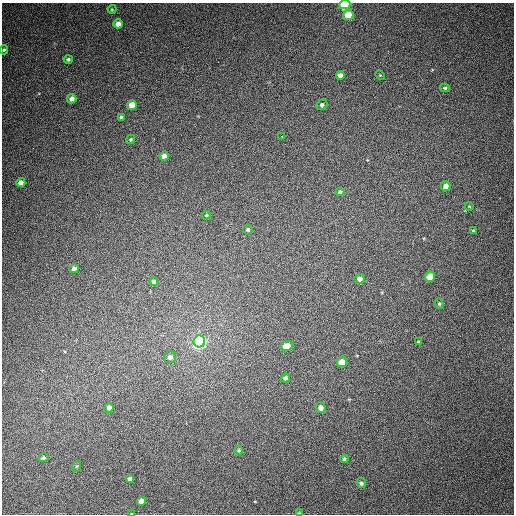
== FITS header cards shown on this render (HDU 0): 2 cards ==
NAXIS1  =                  512
NAXIS2  =                  512

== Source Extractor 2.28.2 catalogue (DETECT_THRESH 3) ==
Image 512 x 512 px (HDU 0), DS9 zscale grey, 1 PNG px = 1 image px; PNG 516 x 516 px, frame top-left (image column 1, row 512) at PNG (2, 3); each listed source drawn as its Kron ellipse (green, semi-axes under 4 px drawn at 4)
Background 427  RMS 11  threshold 33.8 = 3 sigma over >= 5 px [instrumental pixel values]
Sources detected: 45; all 45 listed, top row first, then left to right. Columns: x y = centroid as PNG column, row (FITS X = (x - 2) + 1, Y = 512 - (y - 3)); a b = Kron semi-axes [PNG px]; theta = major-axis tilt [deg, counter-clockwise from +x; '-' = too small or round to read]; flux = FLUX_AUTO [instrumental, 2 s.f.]
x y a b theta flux
345 5 5 4 - 75000
112 9 4 4 - 710
348 15 5 5 - 18000
118 24 5 4 - 5400
4 50 4 4 - 1200
68 59 4 4 - 1500
340 75 4 4 - 3400
380 75 5 4 - 690
445 88 5 4 - 1100
72 99 5 4 - 3400
132 105 5 5 - 9700
322 105 6 5 - 1800
121 117 4 3 - 1200
282 136 3 3 - 2900
131 139 5 4 - 1000
164 156 4 4 - 5000
21 182 4 4 - 4400
446 186 5 4 - 6800
340 192 4 4 - 1600
469 206 4 3 - 560
206 215 5 3 - 820
248 229 5 5 - 1200
473 231 3 3 - 1200
74 269 4 4 - 3300
430 277 5 5 - 15000
360 279 5 5 - 4600
154 281 4 4 - 2500
439 304 5 4 - 990
199 341 6 6 - 270000
418 342 3 3 - 760
286 346 6 5 - 8500
170 357 6 6 - 3000
342 362 5 5 - 15000
285 378 4 4 - 2400
109 408 5 4 - 3700
321 408 5 5 - 4300
239 450 4 4 - 900
43 458 5 4 - 1400
344 459 4 3 - 1300
77 466 5 3 - 810
129 479 4 4 - 1900
361 483 5 5 - 1700
141 501 4 4 - 4800
299 513 3 3 - 630
132 514 3 2 - 690
At the frame edge (FLAGS 8, measured only in part): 4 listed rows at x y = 345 5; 4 50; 299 513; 132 514